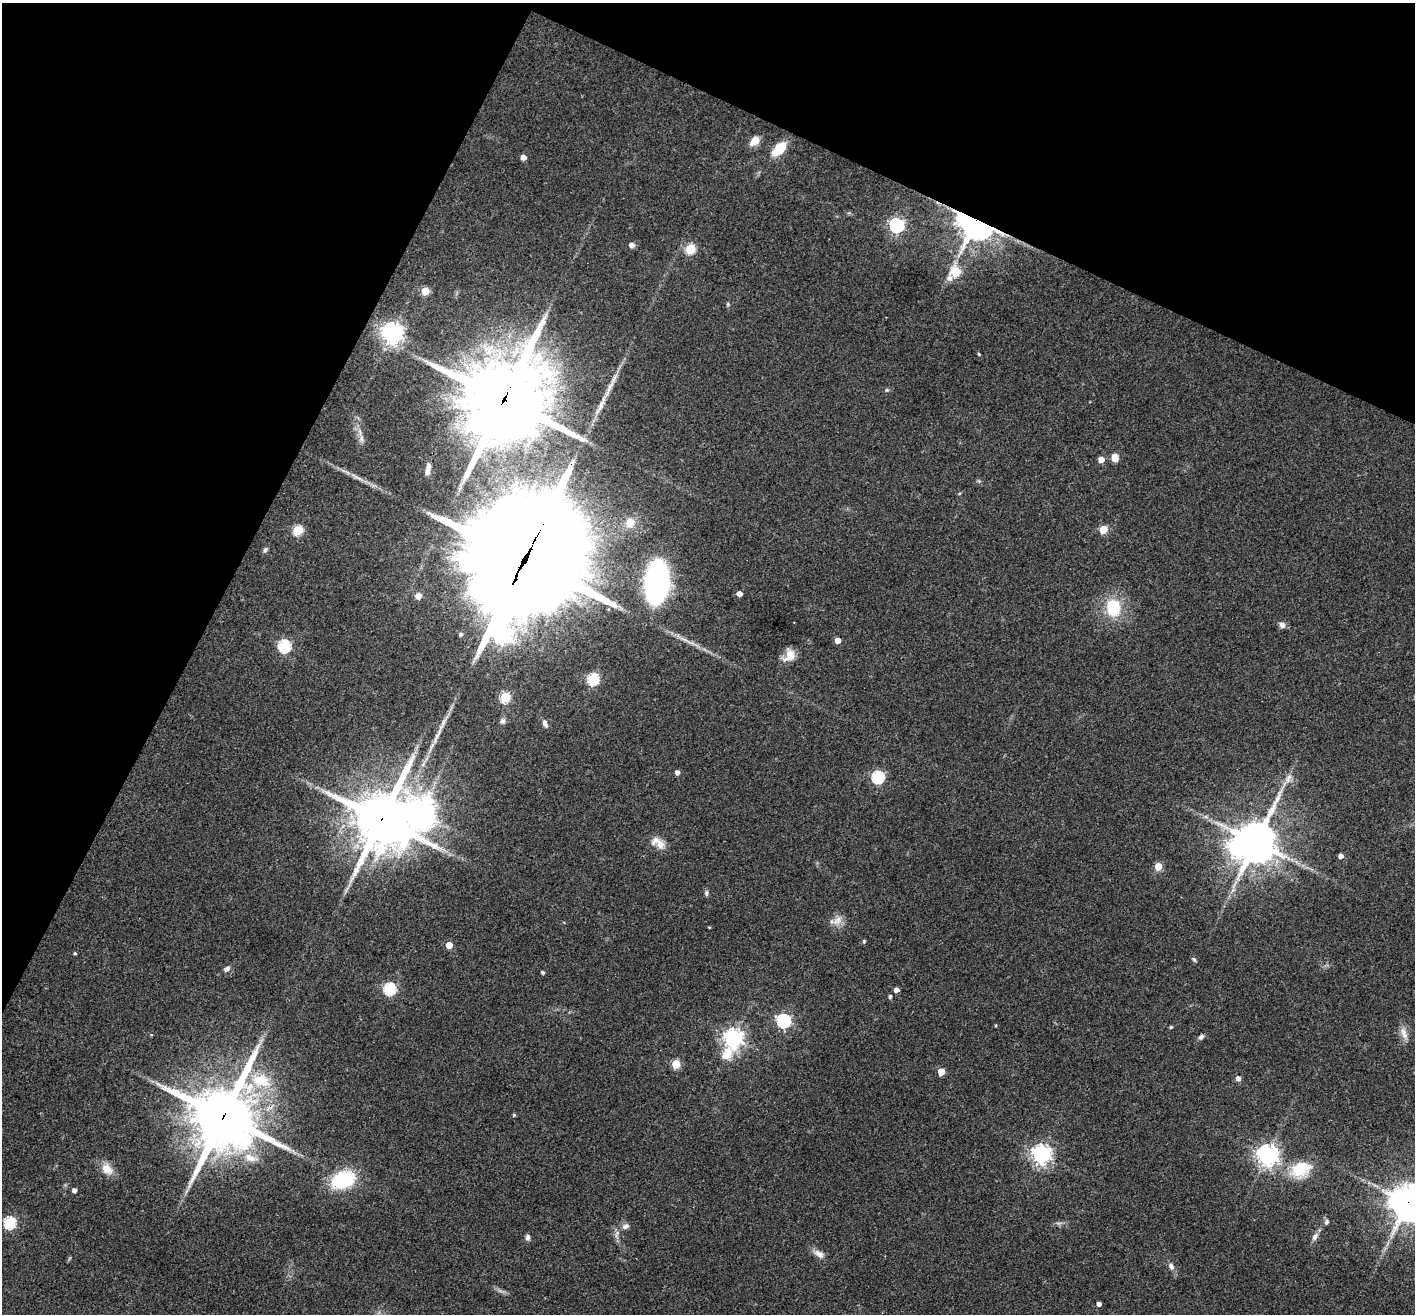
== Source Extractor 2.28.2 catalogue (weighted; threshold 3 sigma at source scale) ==
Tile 2 of 4 x 4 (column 2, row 1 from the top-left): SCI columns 1418-2830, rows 4215-5526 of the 5657 x 5669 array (HDU 1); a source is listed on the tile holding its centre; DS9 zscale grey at full resolution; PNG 1417 x 1316 px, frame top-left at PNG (2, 3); no overlay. Shown black and unused: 25% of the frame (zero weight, under 3 of 4 exposures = <1% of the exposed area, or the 3 px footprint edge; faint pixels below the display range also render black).
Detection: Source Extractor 2.28.2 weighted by HDU 2 'WHT'; one run over the whole footprint, this tile lists its part. Background 0.0339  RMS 0.0047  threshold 0.0211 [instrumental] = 3 sigma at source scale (4.5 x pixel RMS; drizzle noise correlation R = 1.50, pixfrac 1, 0.05/0.05 arcsec/px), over >= 5 px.
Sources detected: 92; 1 inside a brighter object's white glare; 1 long thin detection or spike segment (spike, bleed or trail) — not listed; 2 inside a brighter listed object's ellipse — not listed separately; the other 88 listed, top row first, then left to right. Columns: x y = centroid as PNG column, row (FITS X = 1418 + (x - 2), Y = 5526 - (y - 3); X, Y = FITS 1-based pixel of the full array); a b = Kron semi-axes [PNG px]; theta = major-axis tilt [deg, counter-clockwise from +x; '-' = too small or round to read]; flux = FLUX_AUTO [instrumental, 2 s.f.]
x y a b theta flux
755 141 8 6 49 7.3
779 149 16 9 42 11
523 157 4 4 - 3.6
975 222 12 10 -38 680
896 225 6 6 - 120
632 245 5 5 - 2.8
690 249 5 5 - 27
956 272 6 6 - 22
950 278 8 7 - 2.1
425 291 5 5 - 13
728 304 6 4 73 0.54
392 333 7 7 - 320
979 354 5 3 - 0.42
504 399 29 25 59 5400
602 404 39 5 63 6.8
361 438 10 6 84 2
1115 458 6 5 - 5.9
1101 459 5 4 - 5.1
427 472 9 5 81 1.8
358 478 14 4 -26 2.2
630 522 12 11 - 5.3
1103 529 5 5 - 14
298 530 5 5 - 28
265 550 6 5 - 1.1
525 559 50 33 61 15000
656 582 23 13 84 180
740 594 4 4 - 2.8
418 596 7 7 - 2.5
1113 608 16 13 -80 19
1282 625 9 8 - 1.6
460 634 5 5 - 1.4
501 636 7 7 - 140
838 640 4 4 - 4.3
284 646 6 6 - 65
790 655 15 11 47 5.6
593 679 6 5 - 45
505 697 5 5 - 31
503 721 7 7 - 1.3
545 723 10 5 -73 1.7
437 736 29 4 65 4.9
677 772 4 4 - 2.1
878 777 6 6 - 60
420 813 14 10 -81 520
381 819 19 16 73 2500
1256 842 13 11 73 1300
660 844 16 11 -59 4.1
1341 856 5 4 - 2.3
1158 866 5 5 - 10
706 893 7 5 80 0.97
837 921 15 8 40 3.4
709 927 3 3 - 0.38
864 941 5 4 - 0.57
449 945 5 4 - 7.6
75 953 4 3 - 0.6
1194 959 7 4 -48 0.8
227 969 9 6 40 1.5
542 972 4 3 - 0.78
390 989 6 5 - 54
896 990 4 4 - 2.2
890 996 4 4 - 0.89
784 1021 6 6 - 90
996 1025 4 3 - 0.42
1171 1027 4 4 - 0.49
1404 1033 18 7 -71 3.4
1201 1037 6 5 - 1.4
733 1038 9 7 69 250
676 1064 5 5 - 18
941 1072 5 4 - 8.3
1238 1078 5 5 - 2.2
261 1080 25 15 -10 16
514 1115 4 4 - 0.6
223 1116 21 19 76 3200
1041 1154 7 7 - 230
1267 1155 7 7 - 320
250 1158 20 10 -20 6.4
107 1169 18 12 -40 5
1300 1169 20 15 25 16
343 1179 17 12 21 37
74 1190 4 4 - 1.7
1408 1202 11 11 - 1100
1326 1222 7 5 67 0.95
10 1223 6 5 - 53
625 1226 10 7 15 1.7
528 1237 7 6 - 1.3
1315 1237 11 7 59 1.9
819 1254 15 8 -29 2.9
1171 1266 9 6 -68 1.8
1099 1304 4 4 - 1.9
Overlapping masked pixels (flux is a lower limit): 6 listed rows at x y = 975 222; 504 399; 525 559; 381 819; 223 1116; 1408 1202
Isophote crosses this tile's border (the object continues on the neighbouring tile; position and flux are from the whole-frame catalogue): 1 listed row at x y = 1408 1202